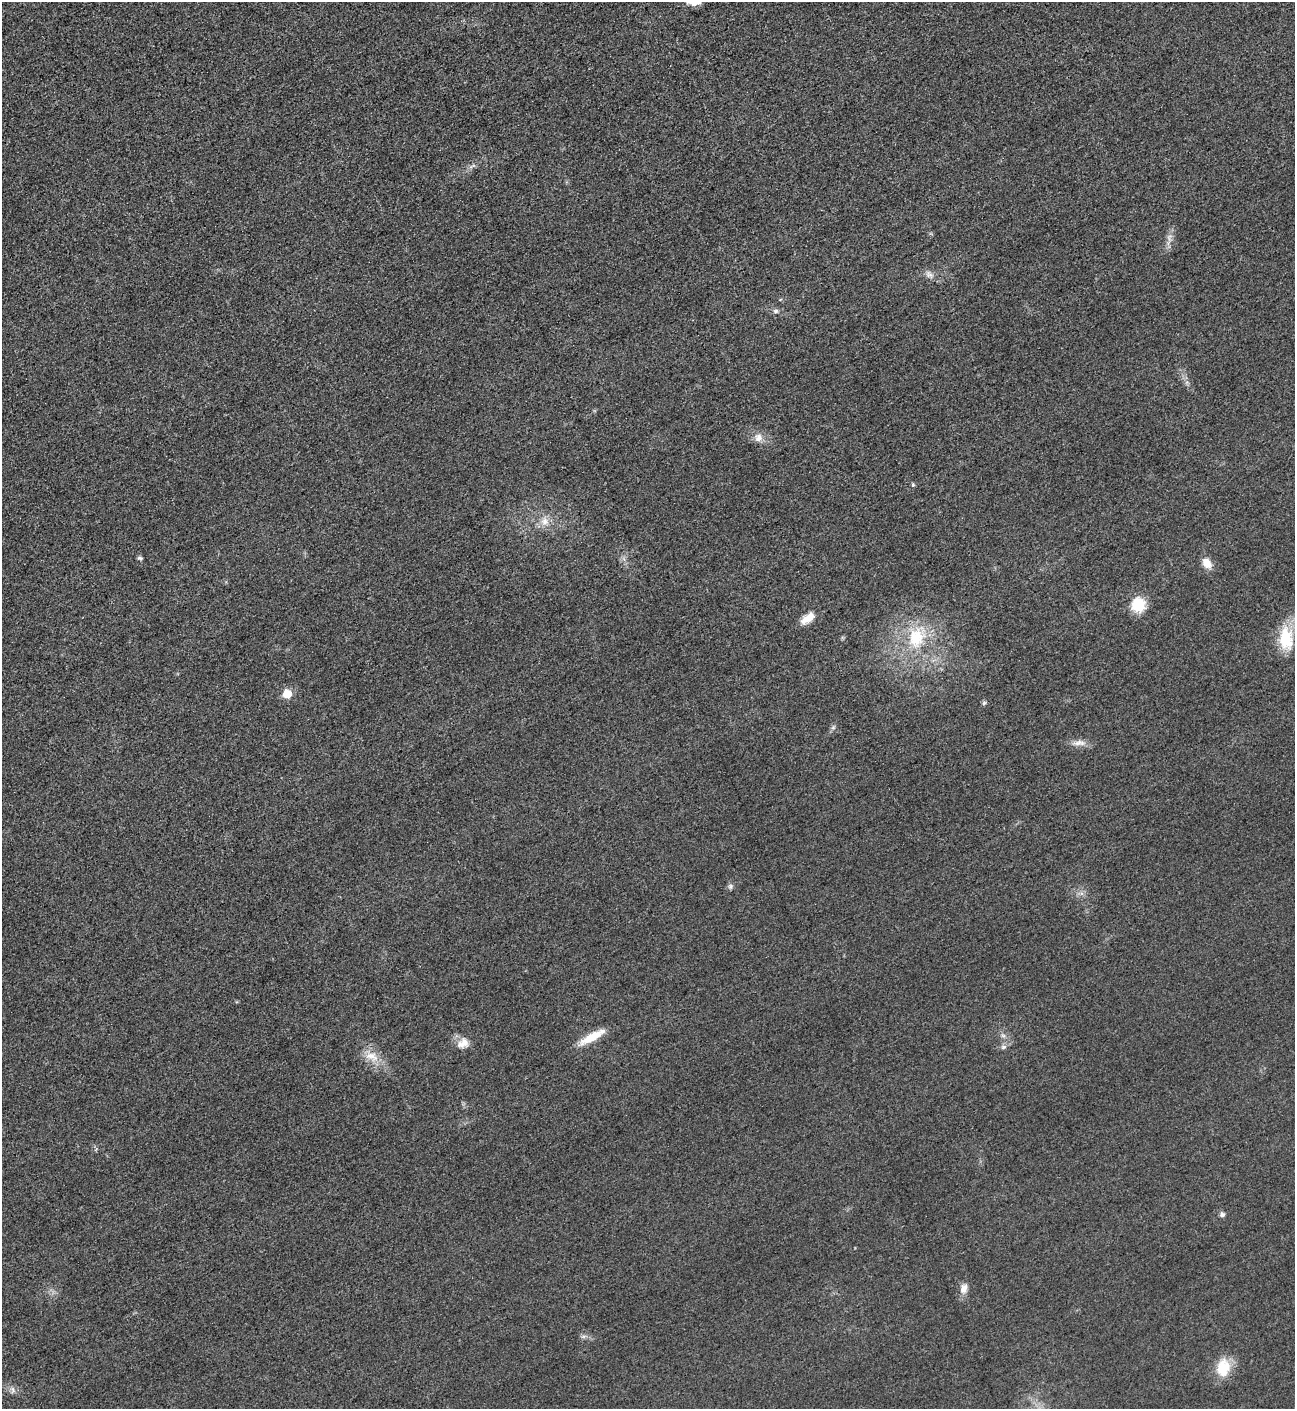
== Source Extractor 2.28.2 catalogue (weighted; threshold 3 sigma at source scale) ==
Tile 11 of 4 x 4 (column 3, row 3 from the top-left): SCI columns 2888-4180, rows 1419-2825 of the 5640 x 5648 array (HDU 1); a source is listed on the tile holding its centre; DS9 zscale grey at full resolution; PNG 1297 x 1411 px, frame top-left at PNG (2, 2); no overlay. Shown black and unused: <1% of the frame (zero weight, under 3 of 5 exposures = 1% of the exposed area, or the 3 px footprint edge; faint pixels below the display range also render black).
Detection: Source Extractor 2.28.2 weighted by HDU 2 'WHT'; one run over the whole footprint, this tile lists its part. Background 0.0192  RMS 0.0051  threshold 0.0228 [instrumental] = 3 sigma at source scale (4.5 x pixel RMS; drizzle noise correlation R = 1.50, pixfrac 1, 0.05/0.05 arcsec/px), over >= 5 px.
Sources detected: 24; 1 too faint to see at this stretch — not listed; the other 23 listed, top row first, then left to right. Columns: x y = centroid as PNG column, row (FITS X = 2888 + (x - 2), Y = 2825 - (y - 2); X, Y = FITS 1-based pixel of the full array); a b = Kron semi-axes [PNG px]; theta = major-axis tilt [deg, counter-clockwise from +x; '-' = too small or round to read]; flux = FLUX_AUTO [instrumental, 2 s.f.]
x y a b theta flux
929 274 12 7 -32 2.4
776 311 7 5 46 1
758 438 12 11 - 3.7
913 485 5 4 - 0.8
545 521 11 10 - 4.3
140 558 7 4 -11 0.88
1207 563 12 9 -55 5.5
1138 605 13 12 - 17
808 618 21 9 34 5.7
916 638 30 23 84 25
1286 638 30 17 -87 18
287 694 6 5 - 14
984 703 6 6 - 0.92
1079 743 18 7 3 3.6
730 886 8 6 70 1.3
592 1037 33 9 29 11
463 1043 17 13 34 5.2
1003 1047 8 6 17 1.5
372 1056 20 11 -24 7.3
1222 1215 7 6 - 1.4
964 1288 14 9 70 3.7
1223 1368 22 16 76 13
13 1389 9 4 -81 1.2